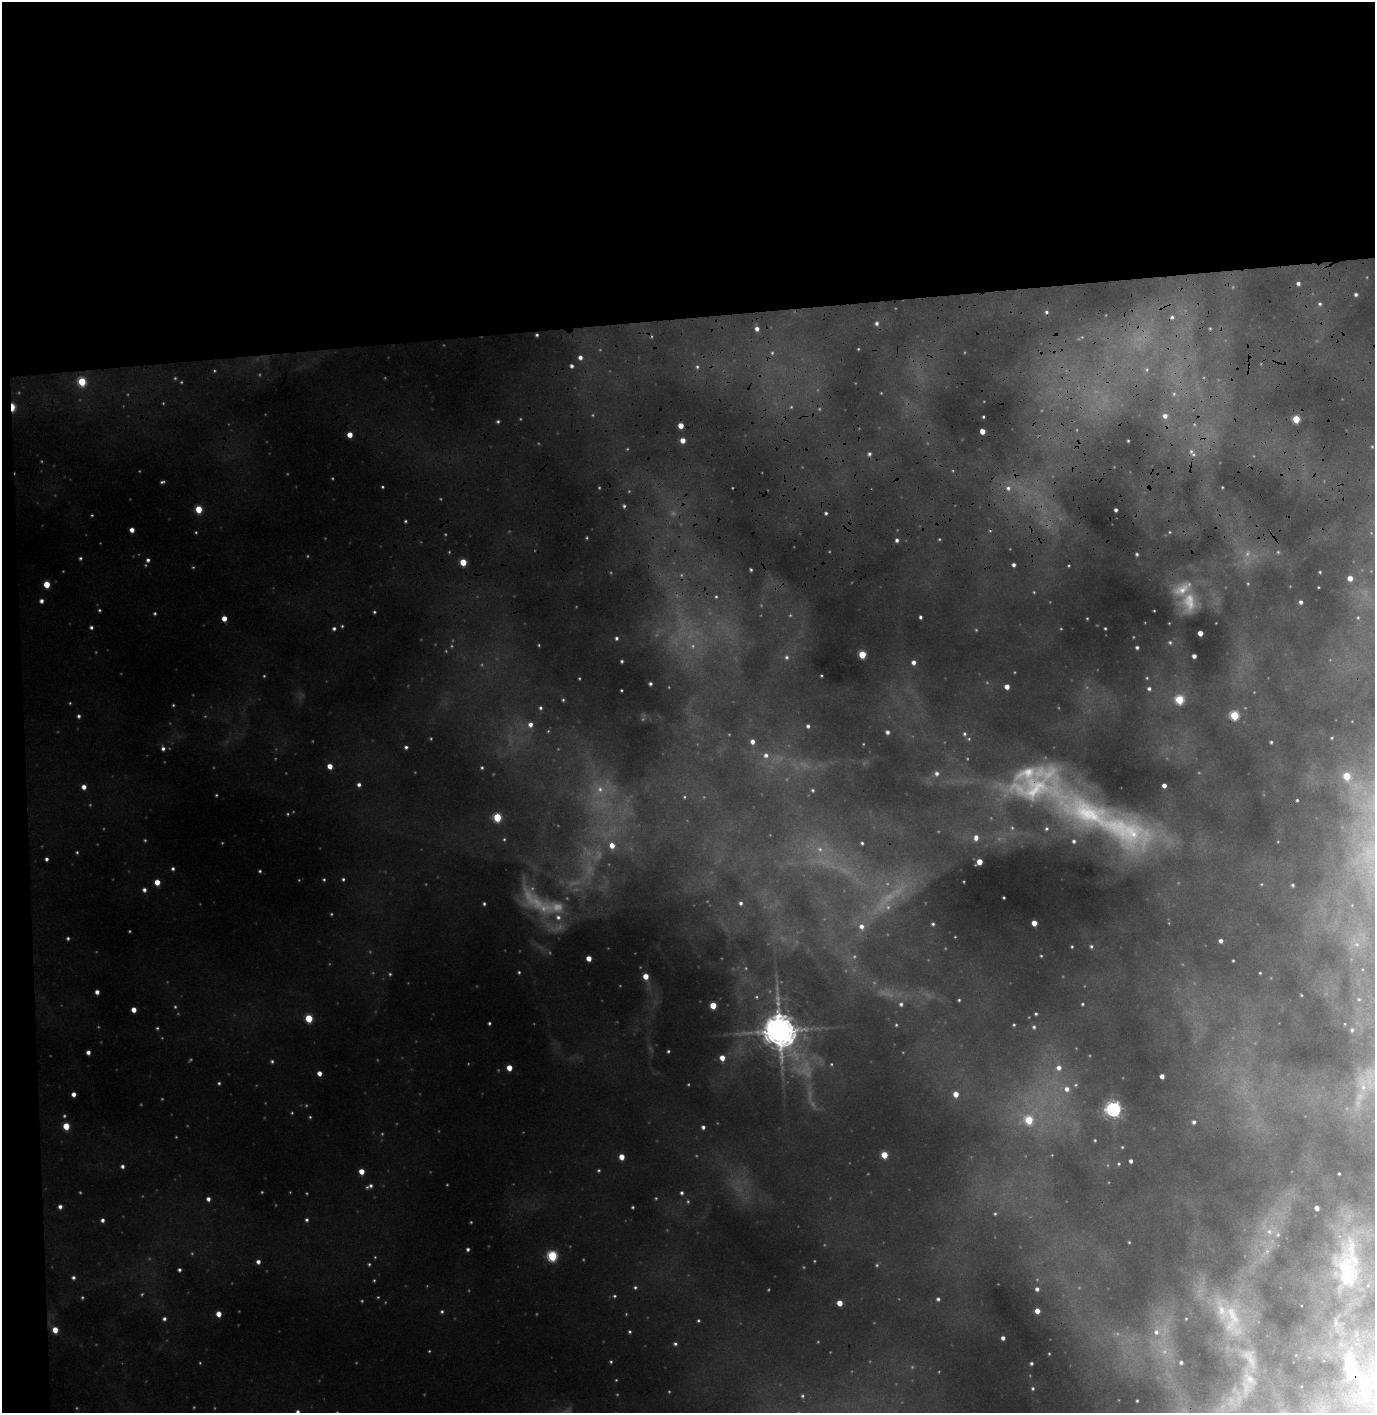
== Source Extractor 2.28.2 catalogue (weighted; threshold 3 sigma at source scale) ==
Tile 1 of 3 x 3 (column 1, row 1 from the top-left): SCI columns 161-1533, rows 3383-4793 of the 4544 x 5356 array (HDU 1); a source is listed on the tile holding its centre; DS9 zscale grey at full resolution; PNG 1377 x 1415 px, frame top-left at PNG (2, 2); no overlay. Shown black and unused: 24% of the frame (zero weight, under 3 of 4 exposures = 24% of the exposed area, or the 3 px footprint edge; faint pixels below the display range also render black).
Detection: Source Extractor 2.28.2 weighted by HDU 2 'WHT'; one run over the whole footprint, this tile lists its part. Background 0.134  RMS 0.015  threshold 0.0686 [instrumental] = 3 sigma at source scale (4.5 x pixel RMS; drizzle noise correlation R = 1.50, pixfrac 1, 0.05/0.05 arcsec/px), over >= 5 px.
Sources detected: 317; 88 too faint to see at this stretch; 1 cosmic-ray / hot-pixel residue — not listed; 6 inside a brighter listed object's ellipse — not listed separately; the other 222 listed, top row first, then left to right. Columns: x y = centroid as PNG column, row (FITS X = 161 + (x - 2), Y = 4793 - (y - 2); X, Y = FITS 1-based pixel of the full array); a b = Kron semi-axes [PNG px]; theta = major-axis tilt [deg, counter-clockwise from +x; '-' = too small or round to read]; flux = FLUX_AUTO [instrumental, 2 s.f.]
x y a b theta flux
1298 283 4 4 - 4.2
1356 294 3 3 - 3.2
1320 304 5 4 - 2.8
1046 312 6 5 - 3.5
1172 317 6 6 - 4.4
877 323 5 5 - 4.2
1210 328 5 4 - 2
757 329 4 4 - 6.5
537 335 3 3 - 2.4
858 349 3 3 - 1.2
772 353 5 4 - 2.1
580 357 5 5 - 6.9
571 366 4 4 - 4.3
697 367 6 5 - 3.1
1147 370 6 5 - 3.5
82 382 5 5 - 67
1174 394 6 5 - 4.1
12 407 6 3 -88 51
1165 416 6 6 - 9.4
983 417 3 2 - 1.7
1296 419 5 4 - 49
498 421 4 4 - 2.5
681 426 4 4 - 16
982 431 4 4 - 16
350 435 4 4 - 17
683 440 4 4 - 14
1128 441 2 2 - 1.5
1191 451 7 6 - 4.7
869 454 5 5 - 3.7
1008 488 8 8 - 9.8
199 509 5 4 - 40
1116 510 3 3 - 3.6
826 513 4 4 - 2.7
92 515 4 3 - 1.5
405 521 4 3 - 2
132 530 4 4 - 9.7
1170 532 3 3 - 1.3
897 540 4 4 - 4
1278 552 5 5 - 2.1
1137 554 3 3 - 2.3
80 558 4 4 - 2.4
148 560 6 5 - 4.1
463 562 5 4 - 34
1014 565 4 3 - 4.4
751 570 3 3 - 2.1
1320 572 3 3 - 1.7
1350 578 4 4 - 15
47 584 5 4 - 29
1318 587 3 2 - 1.2
1034 592 4 4 - 1.4
41 601 4 4 - 5.1
1189 602 26 16 -81 35
1301 602 4 4 - 4.9
374 612 4 3 - 2.1
155 613 4 4 - 2.1
920 617 4 3 - 3.1
1358 617 5 3 - 1.6
224 618 4 4 - 14
1087 618 3 2 - 1.3
1169 623 2 2 - 0.88
91 627 4 4 - 3.4
334 628 5 4 - 3.6
1105 628 3 3 - 1.8
1200 633 4 4 - 13
616 638 4 4 - 3.1
1170 642 5 4 - 2.1
1137 647 3 3 - 3.1
862 655 5 4 - 45
1194 656 4 4 - 6.6
787 657 6 6 - 3.7
622 661 3 3 - 2.2
914 662 5 4 - 6.6
821 676 2 2 - 1.2
1147 678 4 4 - 1.6
650 684 3 3 - 2.8
1007 687 4 4 - 11
1149 688 5 4 - 3.8
621 690 3 2 - 1.3
563 700 4 4 - 2.1
1179 700 5 5 - 75
540 708 5 5 - 3.3
1234 715 5 5 - 79
79 716 5 4 - 3.4
530 724 7 6 - 8.7
808 726 4 3 - 3.2
887 732 4 3 - 4.4
964 734 6 5 - 3
1332 738 5 3 - 1.5
752 742 5 5 - 7.3
1271 742 4 4 - 2.5
406 747 4 4 - 3.5
163 748 6 6 - 4.8
766 755 7 7 - 7.2
330 766 4 4 - 14
482 767 4 3 - 2.2
937 773 6 6 - 5.4
1347 776 5 5 - 37
359 785 4 4 - 4.5
1164 785 4 4 - 7.4
84 787 5 5 - 9
600 789 10 9 - 14
813 790 5 5 - 2.5
684 797 4 3 - 1.5
1297 800 4 3 - 2.1
1087 813 123 40 -28 380
497 817 5 5 - 69
976 838 8 6 82 8.5
862 843 4 3 - 2.4
612 845 6 6 - 15
820 849 8 7 - 8.5
46 859 4 3 - 3.8
979 862 5 4 - 22
173 869 4 4 - 3.1
260 871 4 3 - 2.1
343 879 4 3 - 2.3
157 882 4 4 - 18
1293 885 5 4 - 2.5
144 890 5 4 - 4.8
1004 898 3 2 - 1.4
741 903 5 4 - 3.5
484 904 4 3 - 2.4
558 917 9 8 - 12
1034 923 4 4 - 15
933 924 3 3 - 2.3
861 926 8 7 - 9.7
68 938 4 4 - 2.5
1221 941 4 4 - 5.9
1091 946 5 4 - 2.7
1072 947 3 2 - 1.5
589 958 4 4 - 15
1233 960 3 2 - 1.5
519 972 4 3 - 2
1260 973 3 3 - 1.4
646 976 5 4 - 18
97 992 4 4 - 6.6
1301 995 3 3 - 1.3
959 1000 3 3 - 1.8
901 1004 5 5 - 3.7
1082 1004 4 3 - 1.8
713 1005 5 4 - 32
134 1010 4 4 - 12
1036 1014 3 3 - 2.1
309 1018 5 5 - 51
489 1023 3 3 - 2.4
896 1025 3 3 - 1.5
1014 1025 4 3 - 1.8
1034 1027 5 5 - 3
157 1028 4 4 - 2.1
1352 1030 5 4 - 2.6
780 1031 11 9 -77 2900
668 1051 4 4 - 2.2
88 1052 4 4 - 6.1
722 1058 5 4 - 14
272 1061 5 4 - 2.5
509 1068 4 4 - 19
1059 1068 7 7 - 9.7
319 1073 4 4 - 8.1
1162 1076 4 4 - 8.8
219 1083 4 3 - 2.2
1076 1085 5 5 - 2.3
1363 1087 10 8 90 12
1067 1089 7 7 - 9.3
74 1094 4 4 - 7.4
956 1094 5 4 - 17
1113 1109 6 6 - 500
1029 1120 6 5 - 54
1194 1122 5 4 - 4.5
66 1126 5 4 - 31
703 1127 4 4 - 4.2
1095 1140 3 3 - 1.5
1122 1147 4 3 - 1.4
884 1155 5 4 - 32
622 1157 5 4 - 16
1131 1161 4 3 - 4.7
1119 1164 4 3 - 1.8
122 1166 4 4 - 4.3
361 1171 5 5 - 14
1339 1174 3 2 - 1.5
369 1186 10 5 21 4.9
682 1193 4 4 - 3.3
208 1199 5 4 - 5.7
60 1207 5 4 - 5.2
633 1207 3 3 - 1.8
1317 1208 4 4 - 8.2
995 1214 4 3 - 1.9
102 1220 5 4 - 3.8
306 1220 4 4 - 3
1269 1231 9 7 -48 8.5
1278 1235 7 5 68 3.4
1129 1242 3 3 - 1.4
468 1249 4 4 - 3.4
552 1256 5 5 - 120
258 1262 4 4 - 6.3
369 1264 5 4 - 2.1
179 1270 4 4 - 3.3
1347 1272 94 33 88 190
73 1277 5 5 - 3.7
635 1287 5 4 - 2.6
1037 1289 4 4 - 4
938 1299 5 4 - 3.4
840 1303 4 4 - 17
442 1311 5 4 - 2.7
1037 1311 4 4 - 13
219 1314 4 4 - 15
1232 1318 61 26 -78 120
164 1319 5 5 - 4.1
1186 1319 3 2 - 0.95
698 1321 4 3 - 1.9
55 1330 5 5 - 20
630 1332 3 3 - 2
1156 1332 8 8 - 9.1
1003 1338 4 4 - 5
675 1344 5 4 - 3.2
611 1362 3 3 - 1.8
1181 1362 4 3 - 3.2
1031 1363 3 3 - 2.7
1350 1366 60 23 -79 130
1250 1379 15 11 -41 17
1033 1388 3 3 - 1.9
802 1396 5 5 - 2.3
1137 1401 3 2 - 1.6
298 1412 5 4 - 4.5
Overlapping masked pixels (flux is a lower limit): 4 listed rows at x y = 537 335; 12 407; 1087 813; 1350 1366
Isophote crosses this tile's border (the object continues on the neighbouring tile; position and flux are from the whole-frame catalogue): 3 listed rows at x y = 1347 1272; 1350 1366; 298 1412